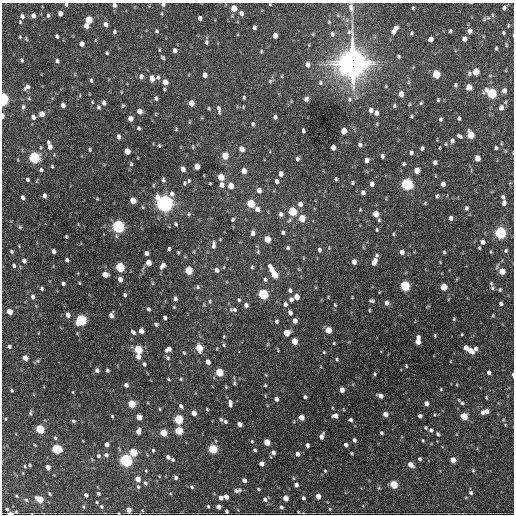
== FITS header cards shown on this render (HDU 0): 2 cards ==
NAXIS1  =                  512 / Axis length
NAXIS2  =                  512 / Axis length

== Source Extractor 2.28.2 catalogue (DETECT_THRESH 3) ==
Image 512 x 512 px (HDU 0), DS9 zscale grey, 1 PNG px = 1 image px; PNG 516 x 516 px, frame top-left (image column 1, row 512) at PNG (2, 3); no overlay
Background 1180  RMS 36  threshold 108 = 3 sigma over >= 5 px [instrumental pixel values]
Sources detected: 409; all 409 listed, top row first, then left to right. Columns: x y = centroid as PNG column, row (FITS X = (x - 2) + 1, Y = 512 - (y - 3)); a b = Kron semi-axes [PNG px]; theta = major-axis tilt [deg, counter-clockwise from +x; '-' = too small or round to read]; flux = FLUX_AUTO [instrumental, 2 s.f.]
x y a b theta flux
163 4 4 4 - 4.9e+03
270 4 3 2 - 1.7e+03
66 5 4 3 - 3.6e+03
114 5 6 5 - 6.6e+03
234 8 5 4 - 3.3e+04
351 8 14 8 -82 1.4e+04
413 8 4 3 - 2.8e+03
504 8 5 4 - 6.4e+03
60 13 5 4 - 1.7e+04
241 13 5 4 - 1.1e+04
33 15 6 5 - 9.2e+03
492 15 6 4 -89 2.8e+03
22 16 5 5 - 7.2e+03
48 16 5 4 - 3.9e+03
200 18 4 4 - 9.4e+03
488 18 6 4 17 5.0e+03
89 20 5 5 - 6.0e+04
20 22 4 4 - 2.6e+03
329 22 5 4 - 2.4e+03
105 24 5 5 - 1.1e+04
86 26 5 4 - 1.5e+04
254 27 4 3 - 6.0e+03
395 29 6 5 - 1.2e+04
114 31 4 3 - 4.3e+03
157 31 4 4 - 3.5e+03
450 31 4 3 - 4.0e+03
469 31 5 5 - 1.3e+04
393 32 4 4 - 8.1e+03
411 33 4 4 - 3.1e+03
503 33 4 4 - 3.4e+03
332 34 7 5 82 6.2e+03
57 36 4 3 - 4.0e+03
275 36 5 4 - 1.4e+04
20 37 4 3 - 2.4e+03
26 39 6 4 -69 3.0e+03
430 39 5 4 - 1.3e+04
464 39 5 4 - 1.1e+04
206 42 6 5 - 4.1e+03
82 44 5 4 - 1.1e+04
506 45 7 3 -78 2.3e+03
496 48 4 3 - 2.7e+03
175 50 5 4 - 8.7e+03
261 51 5 4 - 2.6e+03
107 53 3 3 - 2.9e+03
163 57 5 4 - 3.9e+03
398 57 4 4 - 4.1e+03
22 60 5 4 - 3.5e+03
57 61 5 4 - 5.0e+03
352 63 13 11 88 3.0e+06
308 64 6 5 - 9.9e+03
476 72 5 5 - 4.9e+04
469 73 5 4 - 4.9e+03
436 74 6 5 - 6.6e+04
205 75 5 4 - 1.2e+04
141 76 6 5 - 7.6e+03
282 76 5 3 - 2.2e+03
158 77 5 5 - 5.4e+03
152 78 5 4 - 2.1e+04
91 80 5 3 - 4.1e+03
270 81 7 5 75 4.3e+03
165 82 5 5 - 2.0e+04
320 83 6 5 - 4.8e+03
455 85 4 4 - 4.1e+03
27 87 8 5 50 8.8e+03
469 87 5 4 - 3.0e+04
165 89 3 3 - 2.7e+03
504 91 5 4 - 1.2e+04
491 93 6 5 - 1.8e+05
401 94 5 4 - 2.0e+04
244 97 4 3 - 3.2e+03
29 98 5 4 - 3.0e+03
156 98 5 4 - 5.4e+03
3 99 6 4 -88 3.5e+05
306 99 5 4 - 7.7e+03
349 99 6 5 - 4.7e+03
438 100 3 3 - 2.8e+03
92 102 3 3 - 2.2e+03
104 103 5 4 - 8.7e+03
191 103 5 4 - 2.4e+04
421 103 4 3 - 2.7e+03
63 105 5 4 - 1.3e+04
123 106 5 3 - 2.7e+03
394 106 5 3 - 3.7e+03
23 107 7 4 89 4.7e+03
98 107 5 4 - 4.1e+03
501 107 6 5 - 1.1e+04
209 108 5 3 - 2.4e+03
219 110 9 4 -81 7.4e+03
371 110 5 4 - 1.0e+04
139 111 5 4 - 1.9e+04
376 113 6 5 - 9.2e+03
42 114 5 5 - 1.8e+04
3 116 5 3 - 1.0e+04
411 116 5 4 - 2.7e+03
33 117 6 5 - 1.0e+04
275 117 4 4 - 6.4e+03
130 118 5 4 - 1.9e+04
459 118 4 3 - 4.0e+03
440 119 4 3 - 3.8e+03
253 124 4 3 - 4.1e+03
139 128 4 3 - 4.1e+03
176 129 4 4 - 2.2e+03
303 130 4 3 - 4.0e+03
344 131 5 4 - 3.2e+04
471 135 6 5 - 5.6e+04
459 136 6 4 -31 6.0e+03
118 137 5 3 - 9.9e+03
452 141 6 5 - 6.0e+03
445 144 4 4 - 2.5e+03
360 145 6 5 - 6.5e+03
50 146 9 4 -73 1.7e+04
159 146 4 3 - 2.6e+03
40 147 5 3 - 2.0e+03
193 147 5 3 - 2.1e+03
333 147 5 4 - 1.2e+04
422 148 4 3 - 5.0e+03
496 148 5 4 - 4.3e+03
241 149 5 4 - 2.0e+04
90 150 4 3 - 2.9e+03
127 151 5 4 - 2.9e+04
411 153 5 4 - 5.7e+03
225 156 5 5 - 3.9e+04
382 156 5 4 - 5.7e+03
34 158 5 5 - 2.9e+05
477 158 5 4 - 2.6e+04
297 159 4 3 - 4.3e+03
366 160 5 4 - 1.1e+04
435 162 4 4 - 6.2e+03
131 164 5 4 - 3.5e+03
404 164 3 3 - 3.6e+03
52 166 4 3 - 2.8e+03
197 166 5 4 - 2.2e+04
183 169 5 4 - 1.3e+04
41 170 5 4 - 4.7e+03
417 170 5 4 - 3.2e+04
244 171 5 4 - 2.0e+04
281 174 5 4 - 1.0e+04
221 177 5 4 - 4.4e+04
27 179 4 3 - 4.9e+03
336 179 4 3 - 3.6e+03
163 180 5 5 - 4.1e+03
189 181 4 3 - 3.4e+03
276 181 5 4 - 7.0e+03
185 183 5 4 - 3.5e+03
352 183 5 3 - 2.8e+03
210 184 3 2 - 2.1e+03
372 184 5 4 - 1.1e+04
407 184 6 5 - 4.4e+05
443 184 5 4 - 1.1e+04
222 185 6 5 - 1.1e+04
231 186 6 5 - 2.5e+04
259 190 5 4 - 1.4e+04
363 193 5 5 - 7.3e+03
172 194 8 6 -81 7.6e+03
44 196 4 4 - 8.7e+03
437 196 5 3 - 3.7e+03
22 197 4 3 - 7.2e+03
503 197 4 3 - 4.8e+03
133 200 5 4 - 3.7e+04
165 203 7 6 - 1.3e+06
251 203 5 5 - 8.0e+04
425 203 5 4 - 2.2e+03
504 203 5 4 - 9.4e+03
300 204 6 5 - 1.1e+04
143 207 5 3 - 2.6e+03
466 208 5 4 - 4.7e+03
257 209 6 5 - 1.2e+04
360 210 4 3 - 2.3e+03
292 211 5 5 - 1.1e+05
189 214 5 4 - 3.5e+03
281 214 5 5 - 8.4e+03
376 214 5 4 - 3.4e+04
302 218 6 5 - 3.5e+04
450 218 4 3 - 6.9e+03
233 220 5 4 - 3.5e+03
289 220 6 4 58 3.7e+03
379 220 4 4 - 3.1e+03
176 224 5 4 - 3.4e+03
118 226 6 5 - 5.9e+05
20 227 6 4 -44 3.0e+03
377 230 4 3 - 2.6e+03
283 232 5 4 - 5.1e+03
253 233 6 4 87 7.9e+03
500 233 5 5 - 4.0e+05
393 234 4 4 - 2.5e+03
66 237 3 3 - 2.7e+03
267 239 5 4 - 4.3e+04
482 242 5 4 - 9.3e+03
213 245 11 5 85 8.7e+03
288 247 5 5 - 4.6e+03
479 248 4 3 - 2.5e+03
169 249 4 4 - 5.6e+03
319 250 5 4 - 5.8e+03
11 251 5 4 - 4.4e+03
53 251 4 3 - 8.0e+03
506 251 5 4 - 4.2e+03
178 252 4 3 - 2.8e+03
258 252 6 5 - 3.7e+03
402 252 5 4 - 1.1e+04
444 252 4 3 - 3.4e+03
491 252 4 3 - 2.1e+03
146 253 4 4 - 7.8e+03
376 255 5 4 - 3.8e+03
67 260 4 3 - 5.2e+03
24 261 5 4 - 1.1e+04
374 261 8 5 68 1.6e+04
354 262 5 4 - 1.3e+04
148 263 5 4 - 2.6e+04
163 265 6 4 61 1.3e+04
14 266 5 5 - 4.5e+03
120 267 5 5 - 1.6e+05
252 267 6 4 89 3.6e+03
271 269 9 5 -64 2.5e+04
216 270 6 5 - 1.0e+04
299 270 5 3 - 1.9e+03
188 271 5 5 - 7.9e+04
502 271 5 5 - 3.2e+04
274 274 6 5 - 5.2e+04
105 275 5 4 - 2.5e+04
120 279 5 4 - 1.6e+04
265 279 6 5 - 4.8e+03
63 283 3 3 - 4.9e+03
79 283 4 2 - 1.8e+03
491 283 6 5 - 3.9e+03
405 286 5 5 - 2.0e+05
198 287 7 5 -72 4.4e+03
444 287 5 4 - 4.9e+04
492 288 6 4 -69 3.9e+03
42 289 5 4 - 4.1e+03
290 290 5 4 - 5.5e+03
500 290 5 4 - 3.1e+03
263 294 5 5 - 2.0e+05
125 295 4 3 - 4.2e+03
33 297 5 4 - 7.2e+03
296 297 5 4 - 2.1e+04
352 297 3 2 - 1.8e+03
175 299 5 4 - 7.6e+03
239 300 6 4 -77 3.8e+03
291 300 5 4 - 7.1e+03
210 301 6 5 - 4.5e+03
372 301 6 4 -8 4.9e+03
387 303 5 5 - 1.0e+04
501 303 4 4 - 6.5e+03
285 304 5 4 - 6.3e+03
246 305 5 5 - 7.5e+03
335 305 6 5 - 3.6e+03
148 309 4 3 - 5.3e+03
233 310 11 6 2 7.7e+03
369 310 5 3 - 2.0e+03
9 311 5 4 - 3.4e+04
290 313 5 4 - 7.1e+03
68 315 5 4 - 1.3e+04
111 315 5 4 - 1.3e+04
165 318 4 3 - 6.1e+03
454 319 4 4 - 2.6e+03
81 320 5 5 - 3.0e+05
276 321 5 4 - 4.5e+03
295 321 4 4 - 1.3e+04
156 324 5 5 - 4.0e+03
328 330 5 4 - 3.5e+04
141 331 5 4 - 2.1e+04
133 332 5 3 - 6.5e+03
286 333 5 5 - 3.9e+04
435 335 3 3 - 2.3e+03
224 337 5 4 - 2.4e+03
294 341 5 4 - 3.6e+04
418 341 8 4 88 2.7e+04
334 343 4 3 - 2.1e+03
268 344 6 3 71 2.5e+03
224 345 5 4 - 3.2e+03
9 346 4 4 - 5.3e+03
199 348 7 4 -82 6.1e+04
466 348 4 4 - 1.6e+04
138 349 5 5 - 1.1e+05
168 349 6 5 - 1.5e+04
476 349 7 5 59 7.9e+03
470 351 6 4 -44 2.2e+04
184 352 5 4 - 2.6e+03
239 352 3 2 - 5.7e+03
324 352 4 4 - 2.5e+03
138 356 5 4 - 1.8e+04
25 358 4 4 - 2.0e+04
168 358 6 5 - 4.7e+03
337 359 4 3 - 2.9e+03
38 361 6 5 - 3.6e+03
208 362 5 4 - 1.5e+04
144 364 4 3 - 4.8e+03
406 366 3 3 - 2.5e+03
97 370 4 4 - 7.8e+03
107 370 4 3 - 4.6e+03
219 372 5 5 - 8.9e+04
489 372 4 4 - 8.4e+03
374 374 4 4 - 2.8e+03
513 375 5 2 - 3.3e+03
168 379 4 3 - 2.7e+03
181 379 3 3 - 2.7e+03
234 383 7 4 84 3.7e+03
126 385 4 4 - 7.7e+03
265 385 4 4 - 2.8e+03
226 387 4 3 - 2.4e+03
441 389 3 2 - 1.9e+03
12 390 4 3 - 2.9e+03
342 390 4 4 - 1.6e+04
73 392 4 3 - 1.7e+03
380 396 5 4 - 1.2e+04
305 397 4 3 - 4.9e+03
486 397 4 3 - 2.4e+03
276 399 5 4 - 1.0e+04
230 403 7 4 -84 9.3e+03
426 403 4 4 - 1.0e+04
462 403 7 5 -44 5.6e+03
131 404 5 4 - 7.5e+04
181 406 5 4 - 5.7e+03
160 409 4 3 - 2.4e+03
207 409 4 3 - 2.3e+03
343 409 4 2 - 1.7e+03
486 411 5 5 - 1.1e+04
30 412 8 3 86 4.0e+03
483 412 5 4 - 7.3e+03
194 413 5 4 - 2.0e+04
385 414 4 4 - 1.9e+04
112 416 3 3 - 2.5e+03
335 416 5 4 - 1.2e+04
420 416 4 4 - 7.8e+03
464 416 5 5 - 5.5e+04
139 417 5 4 - 3.2e+04
301 417 5 4 - 2.7e+04
5 419 4 3 - 2.1e+03
178 419 5 5 - 1.4e+05
221 419 5 4 - 4.8e+03
350 420 4 3 - 6.3e+03
73 421 3 3 - 3.4e+03
225 421 6 4 -45 3.8e+03
239 424 4 4 - 1.4e+04
425 428 4 4 - 2.5e+03
40 429 5 4 - 1.2e+05
179 430 5 5 - 8.8e+04
431 430 5 5 - 6.0e+03
138 431 5 4 - 1.7e+04
163 433 5 4 - 5.4e+04
381 433 4 3 - 4.1e+03
438 434 6 4 -62 4.0e+03
321 436 6 4 70 1.4e+04
55 438 4 4 - 3.3e+03
354 440 4 3 - 6.0e+03
423 440 4 3 - 2.5e+03
252 442 5 4 - 3.2e+03
267 442 5 4 - 4.0e+04
106 444 4 4 - 1.3e+04
307 445 4 3 - 7.9e+03
346 445 4 4 - 8.7e+03
56 449 6 5 - 1.5e+05
213 449 5 5 - 1.5e+05
153 450 4 3 - 3.0e+03
255 450 4 4 - 4.0e+03
133 452 5 5 - 8.3e+04
273 452 4 4 - 9.6e+03
352 453 4 2 - 2.1e+03
298 454 5 4 - 1.1e+04
106 455 5 5 - 7.5e+03
98 456 5 4 - 4.1e+03
168 457 4 4 - 7.5e+03
420 459 4 3 - 4.2e+03
126 460 5 5 - 5.6e+05
172 460 4 3 - 4.1e+03
453 460 4 4 - 2.4e+04
262 463 4 4 - 1.1e+04
410 464 5 4 - 1.9e+04
29 465 6 5 - 3.9e+03
48 467 4 4 - 1.6e+04
473 470 4 4 - 2.3e+03
146 471 5 3 - 1.9e+03
325 471 4 4 - 2.6e+03
176 478 4 4 - 5.4e+03
293 478 5 3 - 2.7e+03
137 479 5 4 - 2.2e+04
244 480 4 4 - 1.0e+04
145 483 5 4 - 4.6e+03
394 484 5 4 - 7.7e+04
296 485 4 4 - 9.1e+03
138 486 5 4 - 3.8e+03
192 487 5 4 - 3.6e+03
379 488 5 3 - 2.1e+03
258 489 4 3 - 2.7e+03
237 490 10 5 5 7.9e+03
98 493 4 3 - 3.8e+03
471 493 5 5 - 4.9e+03
49 494 4 3 - 2.6e+03
86 495 4 4 - 7.6e+03
16 496 4 3 - 2.4e+03
318 496 4 4 - 2.0e+04
226 497 4 4 - 1.6e+04
221 498 4 4 - 1.0e+04
286 498 5 4 - 2.5e+04
303 498 4 4 - 5.7e+03
39 499 5 4 - 4.6e+04
265 499 6 5 - 7.1e+03
26 500 6 4 -44 3.4e+03
96 502 3 2 - 2.2e+03
101 506 4 3 - 2.7e+03
208 506 3 3 - 2.8e+03
83 507 4 3 - 2.3e+03
218 507 4 4 - 1.2e+04
281 507 5 5 - 5.0e+03
7 509 3 3 - 3.8e+03
330 509 5 4 - 2.7e+03
128 510 4 4 - 1.8e+04
226 511 4 3 - 4.4e+03
10 513 4 2 - 2.0e+04
At the frame edge (FLAGS 8, measured only in part): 9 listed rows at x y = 163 4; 270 4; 66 5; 114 5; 3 99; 3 116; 513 375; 128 510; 10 513